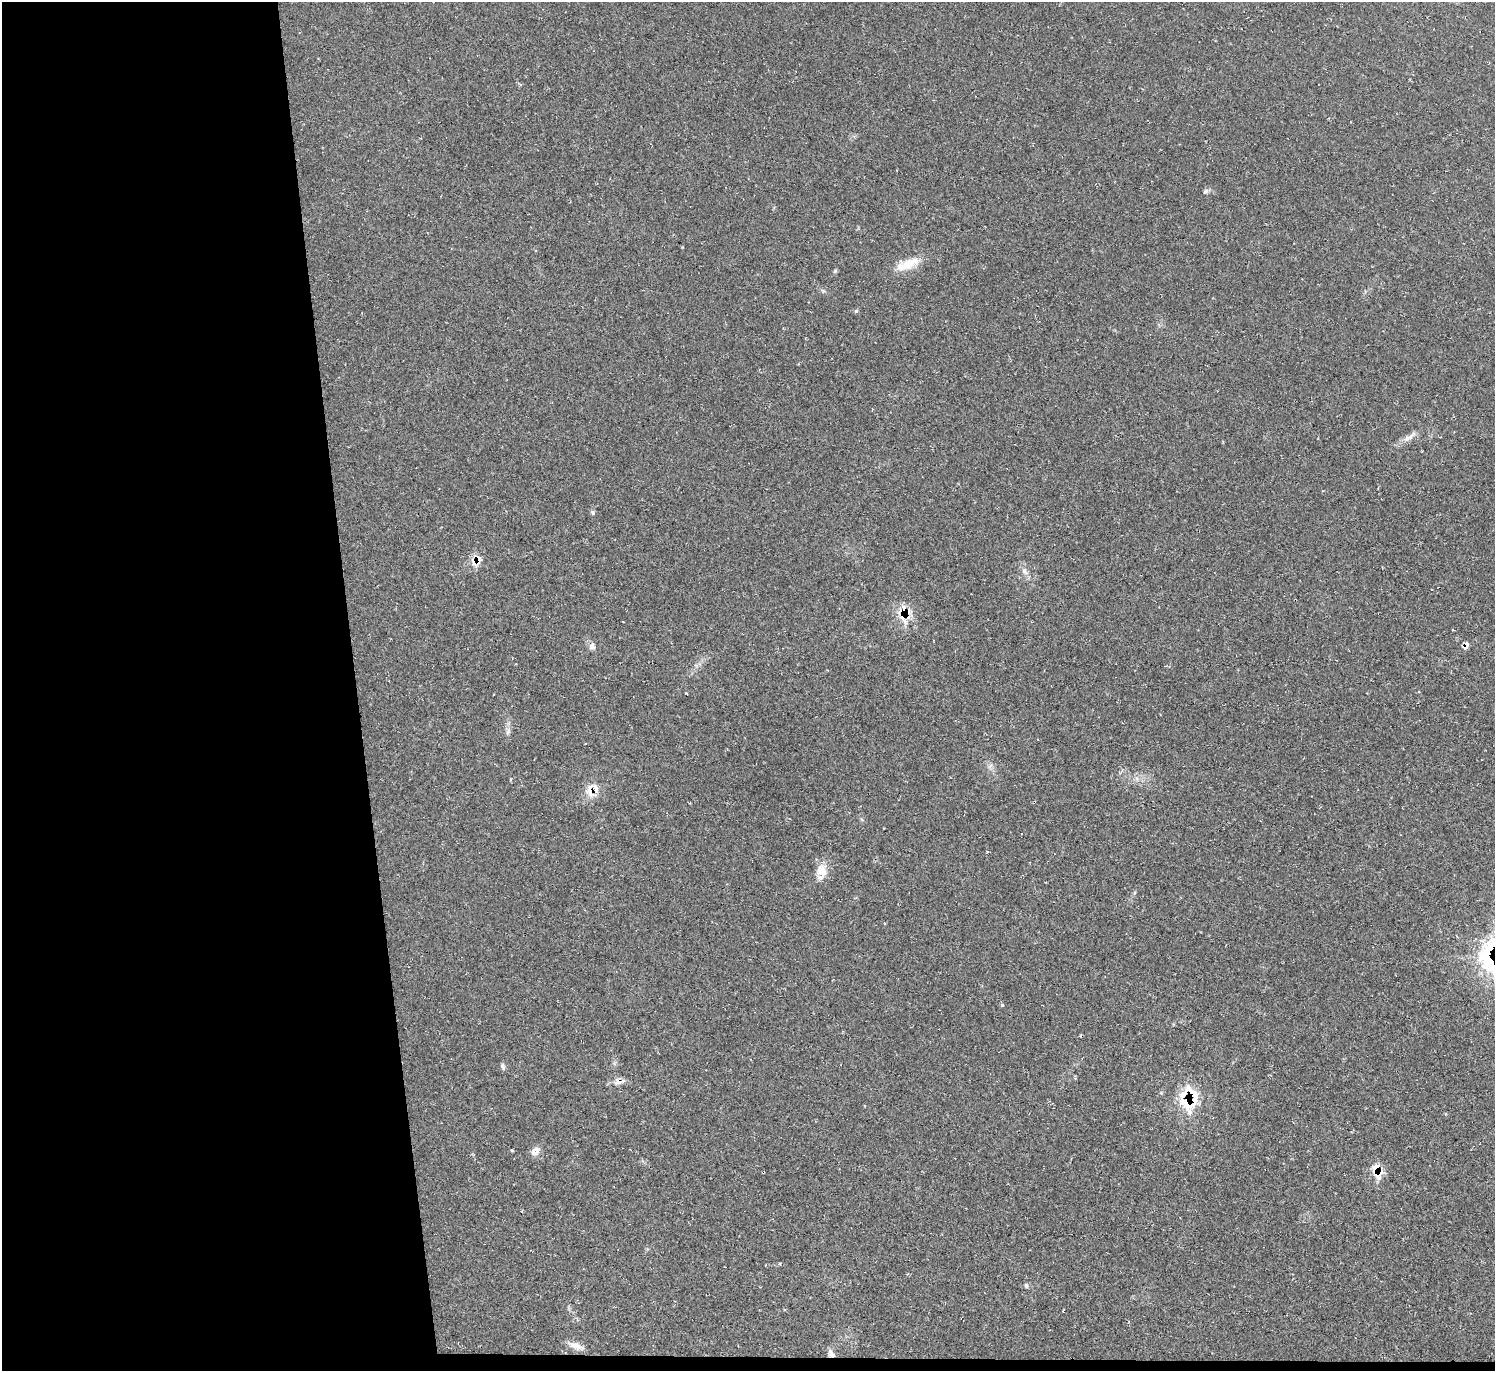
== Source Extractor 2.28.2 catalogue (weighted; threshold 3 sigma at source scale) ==
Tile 7 of 3 x 3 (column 1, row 3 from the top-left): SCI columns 11-1503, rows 230-1598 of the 4488 x 4464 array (HDU 1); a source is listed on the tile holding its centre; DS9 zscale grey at full resolution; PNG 1497 x 1373 px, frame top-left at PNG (2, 2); no overlay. Shown black and unused: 24% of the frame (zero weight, under 2 of 3 exposures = <1% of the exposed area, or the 3 px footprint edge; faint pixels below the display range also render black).
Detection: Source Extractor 2.28.2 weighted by HDU 2 'WHT'; one run over the whole footprint, this tile lists its part. Background 0.0239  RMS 0.0062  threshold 0.0278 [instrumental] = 3 sigma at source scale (4.5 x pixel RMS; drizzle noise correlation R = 1.50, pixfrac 1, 0.05/0.05 arcsec/px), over >= 5 px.
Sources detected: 33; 7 inside a brighter listed object's ellipse — not listed separately; the other 26 listed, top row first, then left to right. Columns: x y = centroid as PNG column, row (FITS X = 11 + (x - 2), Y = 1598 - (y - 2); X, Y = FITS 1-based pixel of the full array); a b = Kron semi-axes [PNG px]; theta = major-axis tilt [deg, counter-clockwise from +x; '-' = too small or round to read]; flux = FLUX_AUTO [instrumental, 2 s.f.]
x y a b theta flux
1206 191 8 6 31 1.4
909 263 31 14 23 13
835 271 7 4 46 0.89
823 291 6 5 - 1
856 311 5 5 - 1
1409 437 25 7 34 5.1
592 512 8 5 -83 1.2
475 561 16 11 -82 6.9
1025 571 12 8 -59 3.4
904 611 18 15 -37 11
1465 645 10 6 51 3
592 646 9 8 - 2.7
508 732 11 5 66 2.1
590 790 20 11 -80 7.6
821 872 22 13 81 9.1
884 923 4 3 - 0.53
503 1066 10 5 -70 1.5
619 1081 17 9 14 4.1
1189 1103 30 18 -76 21
1446 1114 5 3 - 0.61
512 1150 4 3 - 0.73
535 1151 12 9 40 4.5
1376 1173 18 13 -44 9.4
1026 1285 6 4 -75 1.1
576 1346 22 8 -20 5.5
831 1354 12 8 -58 3.4
Overlapping masked pixels (flux is a lower limit): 8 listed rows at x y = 475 561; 904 611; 1465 645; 590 790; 619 1081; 1189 1103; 1376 1173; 831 1354
Unlisted compact peaks at least as high as the median listed source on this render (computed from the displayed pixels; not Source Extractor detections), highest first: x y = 1002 1005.